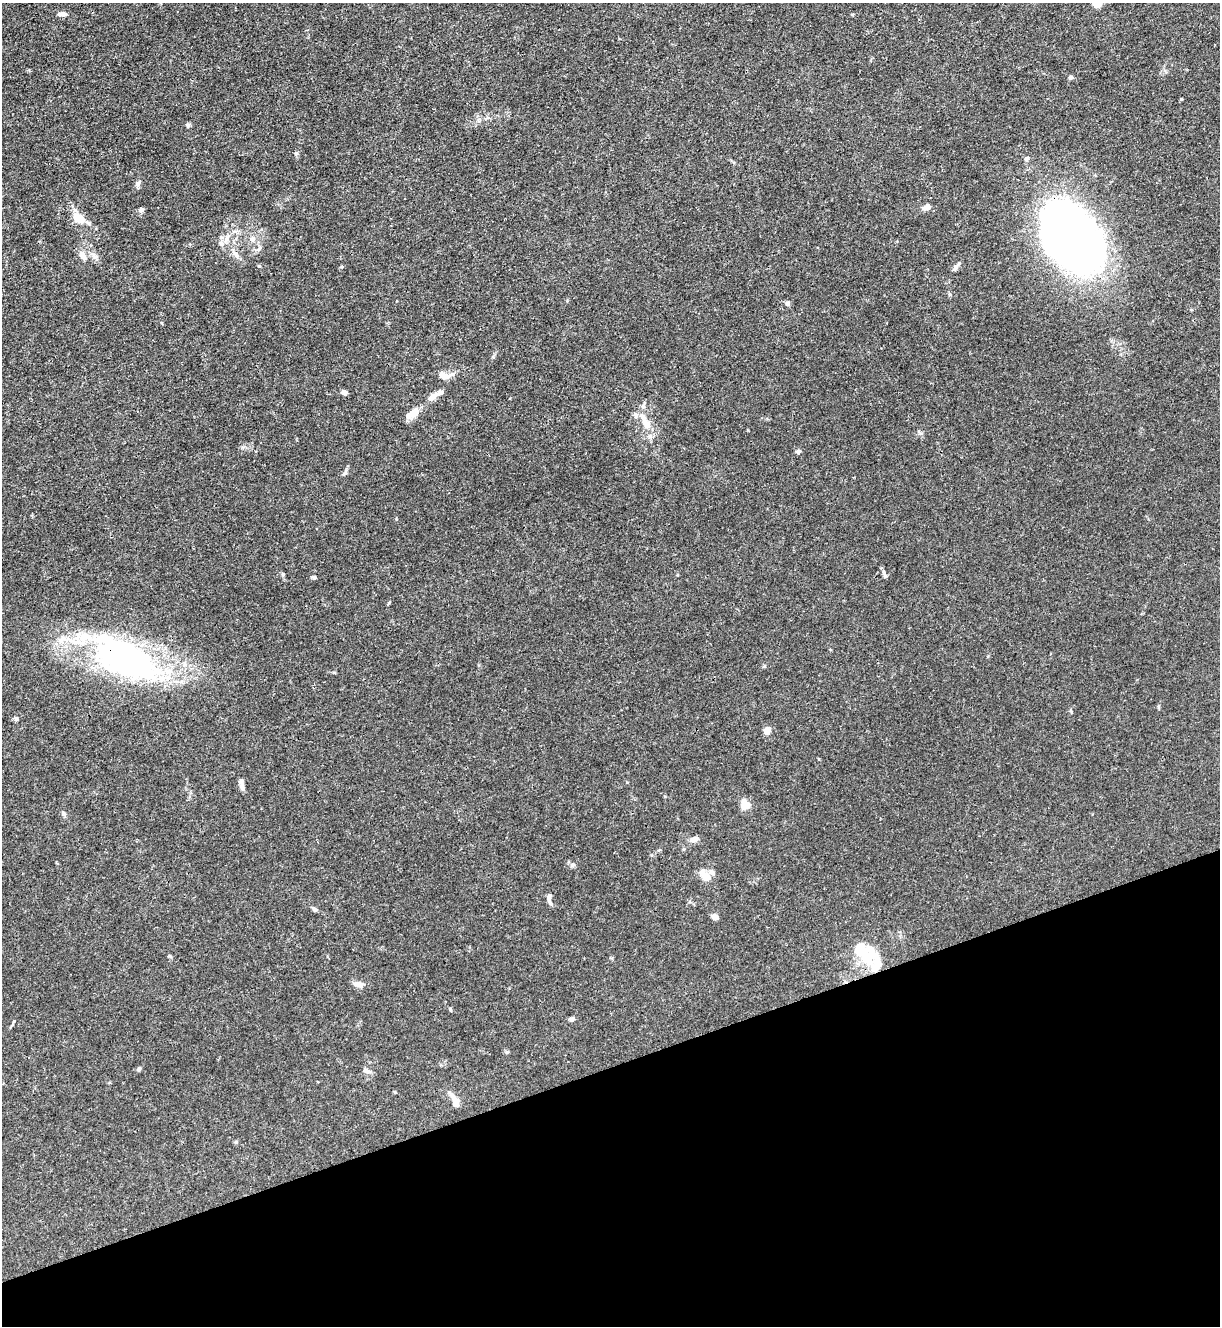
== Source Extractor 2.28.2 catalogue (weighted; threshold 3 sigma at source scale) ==
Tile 14 of 4 x 4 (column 2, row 4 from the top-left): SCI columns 1364-2581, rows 4-1327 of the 5287 x 5305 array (HDU 1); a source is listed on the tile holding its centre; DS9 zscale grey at full resolution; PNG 1222 x 1328 px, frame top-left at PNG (2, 3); no overlay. Shown black and unused: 20% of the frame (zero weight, under 3 of 4 exposures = <1% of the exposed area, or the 3 px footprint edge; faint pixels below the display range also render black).
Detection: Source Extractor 2.28.2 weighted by HDU 2 'WHT'; one run over the whole footprint, this tile lists its part. Background 0.0304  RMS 0.0027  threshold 0.012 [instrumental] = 3 sigma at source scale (4.5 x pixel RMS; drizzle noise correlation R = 1.50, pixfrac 1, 0.05/0.05 arcsec/px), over >= 5 px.
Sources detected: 60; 4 inside a brighter object's white glare — not listed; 5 inside a brighter listed object's ellipse — not listed separately; the other 51 listed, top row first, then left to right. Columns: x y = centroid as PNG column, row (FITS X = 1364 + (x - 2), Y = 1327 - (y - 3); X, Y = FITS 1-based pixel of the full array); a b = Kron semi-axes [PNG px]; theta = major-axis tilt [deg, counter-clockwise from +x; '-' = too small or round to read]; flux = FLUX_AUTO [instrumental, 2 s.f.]
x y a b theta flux
1097 4 7 6 - 3.9
62 14 12 5 -1 1
1070 77 5 5 - 0.48
1181 99 3 3 - 0.3
188 125 7 5 -16 0.5
296 153 6 4 1 0.37
1026 159 7 5 45 0.58
138 183 11 5 57 0.74
926 207 9 6 29 1.5
142 210 6 5 - 0.68
78 218 12 8 -28 5.4
1069 238 72 48 -53 170
253 239 8 6 21 0.86
221 244 9 6 -49 0.94
83 255 15 7 -58 1.7
236 255 13 5 -58 1.1
259 266 4 4 - 0.26
956 268 11 5 58 0.92
950 294 6 4 -88 0.35
788 303 7 5 75 0.51
444 376 17 9 -17 1.9
344 392 7 5 -5 0.97
433 397 18 7 38 2
413 413 20 9 38 2.8
646 424 20 9 -63 3.6
798 451 7 5 14 0.59
345 473 11 5 56 0.66
283 574 6 3 19 0.29
884 574 12 4 -68 0.67
314 577 5 4 - 0.39
126 659 87 41 -28 77
16 719 6 5 - 0.5
767 731 6 6 - 2.4
242 787 9 6 -72 1
746 805 11 9 -53 3.1
63 813 7 5 -56 0.49
695 839 10 6 25 1.3
572 865 7 6 - 0.66
706 876 11 9 -41 2.7
549 897 12 6 71 0.84
314 909 7 5 -33 0.56
715 917 6 5 - 1.7
876 962 37 15 -74 7.4
358 984 11 7 -17 1.8
450 1009 5 4 - 0.35
571 1019 7 5 13 0.74
507 1052 6 4 17 0.3
139 1069 5 5 - 0.43
367 1071 12 6 -22 0.87
456 1103 10 7 -89 1.9
236 1142 5 4 - 0.31
Overlapping masked pixels (flux is a lower limit): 3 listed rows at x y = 1069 238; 126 659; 876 962
Isophote crosses this tile's border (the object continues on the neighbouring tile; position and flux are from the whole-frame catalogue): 1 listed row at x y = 1097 4
Unlisted compact peaks at least as high as the median listed source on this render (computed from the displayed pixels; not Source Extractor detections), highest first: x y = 852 14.